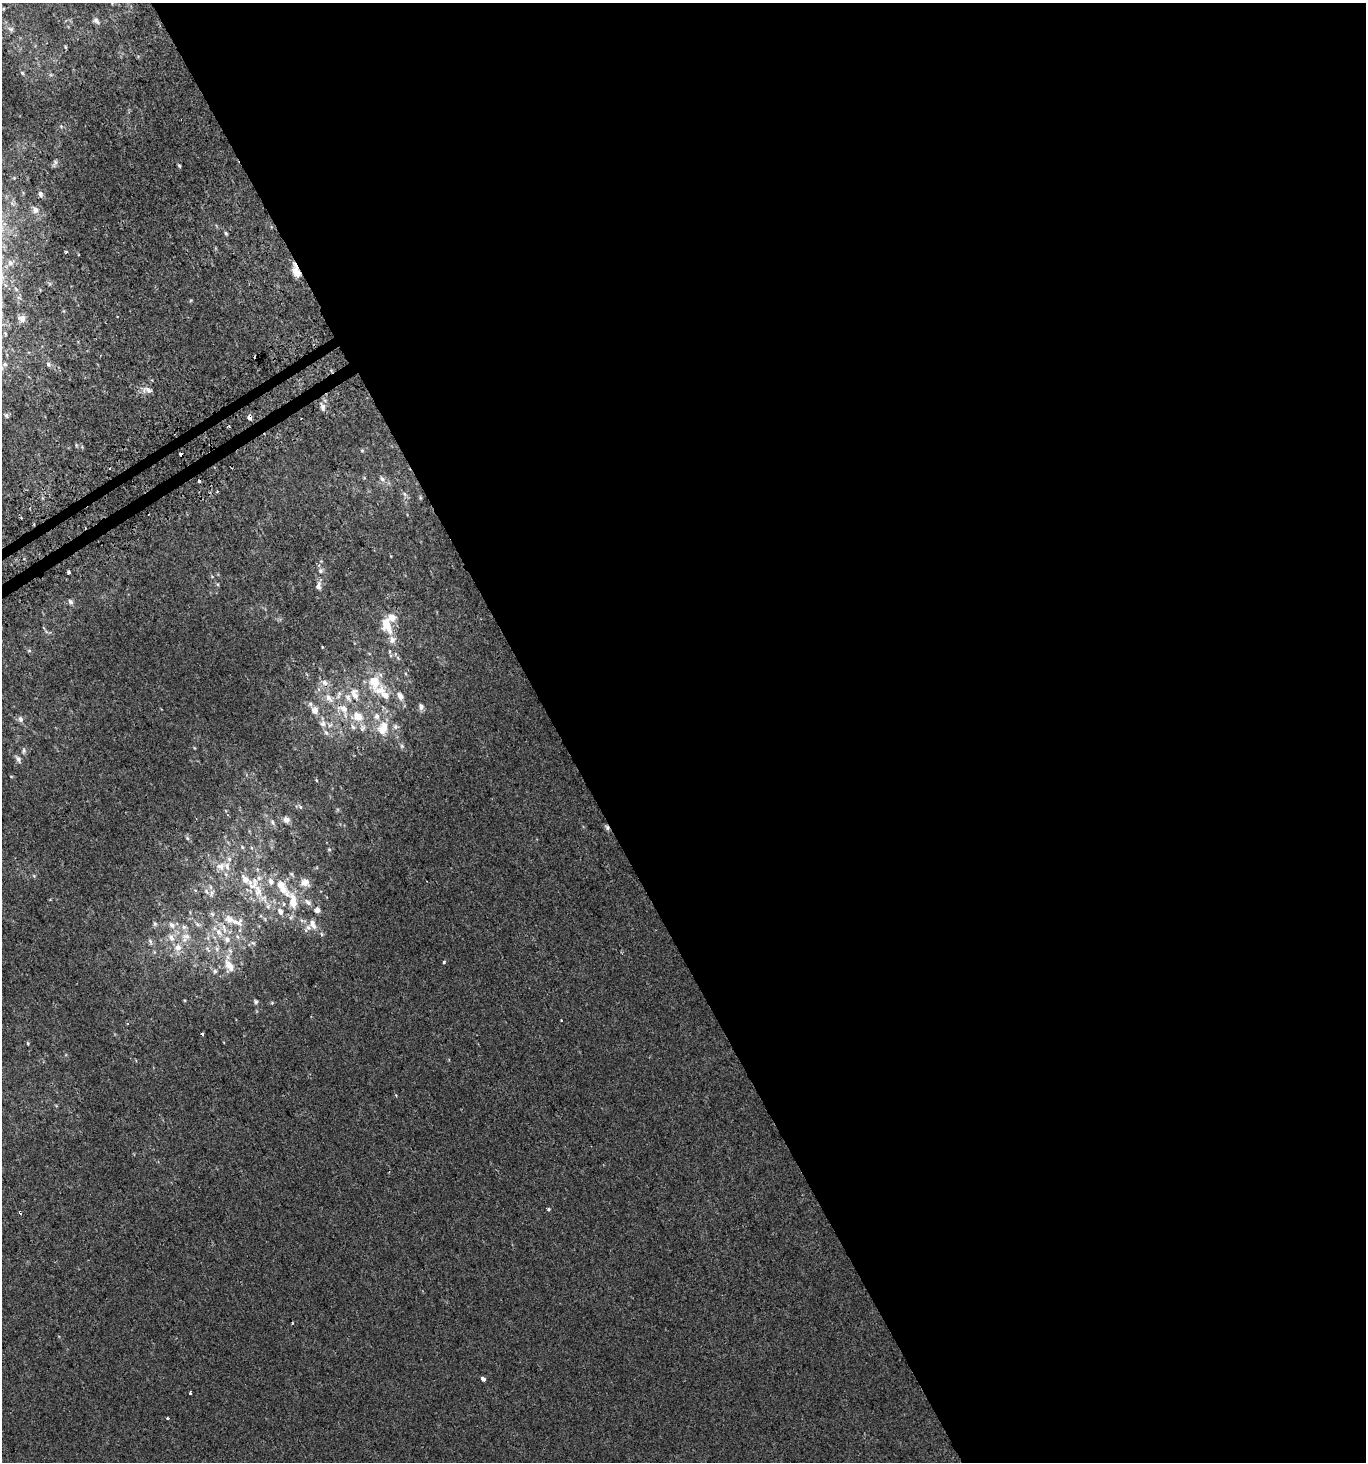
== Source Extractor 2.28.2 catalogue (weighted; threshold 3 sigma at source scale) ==
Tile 8 of 4 x 4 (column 4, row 2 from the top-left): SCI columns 4278-5641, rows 2944-4403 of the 5768 x 5893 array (HDU 1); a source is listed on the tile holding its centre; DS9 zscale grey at full resolution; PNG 1368 x 1464 px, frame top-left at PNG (2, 3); no overlay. Shown black and unused: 60% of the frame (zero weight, under 2 of 3 exposures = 2% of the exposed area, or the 3 px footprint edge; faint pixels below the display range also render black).
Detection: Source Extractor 2.28.2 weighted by HDU 2 'WHT'; one run over the whole footprint, this tile lists its part. Background 0.00131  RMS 0.0028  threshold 0.0126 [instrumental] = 3 sigma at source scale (4.5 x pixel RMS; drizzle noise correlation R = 1.50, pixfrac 1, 0.0396/0.0396 arcsec/px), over >= 5 px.
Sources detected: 119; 7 cosmic-ray / hot-pixel residue — not listed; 19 inside a brighter listed object's ellipse — not listed separately; the other 93 listed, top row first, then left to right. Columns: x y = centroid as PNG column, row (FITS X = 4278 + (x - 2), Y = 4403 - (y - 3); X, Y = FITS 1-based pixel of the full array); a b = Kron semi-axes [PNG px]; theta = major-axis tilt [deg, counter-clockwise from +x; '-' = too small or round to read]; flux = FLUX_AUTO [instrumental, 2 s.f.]
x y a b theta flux
3 9 5 4 - 0.31
96 21 9 6 -47 0.87
11 29 9 6 -15 0.81
65 47 4 4 - 0.33
22 73 6 4 -46 0.39
61 126 5 4 - 0.35
55 163 11 5 68 0.65
179 166 5 3 - 0.4
40 194 8 5 -73 0.9
35 210 8 7 - 1.6
226 233 5 4 - 0.43
10 263 9 7 -57 1.1
296 271 15 7 -67 3.4
22 318 9 8 - 1.2
48 364 6 6 - 0.63
147 390 16 8 -8 1.7
323 407 9 7 83 1.2
6 415 6 5 - 0.56
249 416 4 4 - 5
76 445 6 3 -72 0.32
362 450 6 4 -1 0.31
382 479 9 6 -59 0.99
217 491 4 3 - 0.43
405 494 7 5 -60 0.6
320 571 7 7 - 0.78
69 572 4 3 - 2
318 586 11 7 83 1.2
70 602 6 5 - 0.82
386 624 20 10 -71 6
322 647 4 3 - 0.21
29 651 6 3 18 0.3
389 651 3 3 - 1.1
374 681 11 10 - 6.7
325 683 9 7 -26 1.5
355 694 18 10 -78 3.3
385 695 12 8 -38 2.2
400 696 8 5 -55 1.8
421 706 8 6 -85 0.95
343 709 22 14 -56 5.7
315 710 9 8 - 2
21 719 8 6 -68 0.88
323 723 9 9 - 1.5
362 728 10 7 69 1.2
383 728 19 12 69 5.2
326 733 8 5 -61 0.79
402 746 6 5 - 0.48
24 750 7 6 - 0.59
18 759 8 5 -59 0.93
316 780 4 3 - 0.24
300 807 7 5 -53 0.57
286 820 9 8 - 1.3
272 822 8 5 -62 0.7
187 838 6 5 - 0.44
242 847 5 4 - 0.36
329 850 5 4 - 0.33
221 866 13 11 3 2.3
292 874 6 4 -71 0.39
245 879 12 8 -56 2.2
271 881 10 8 -77 1.4
305 882 11 9 -12 2.1
206 891 8 5 -61 0.91
258 891 20 11 -80 4.5
293 901 28 12 -68 6.2
308 902 10 6 -39 1.1
268 906 7 4 73 0.51
317 910 6 5 - 1.3
280 912 8 6 -62 1.2
229 919 20 9 -24 3.1
155 924 6 4 -45 0.45
197 924 9 4 -36 0.71
313 924 14 8 -60 2
172 925 10 7 -47 1.5
184 927 6 6 - 0.78
219 932 12 7 -51 2.2
186 936 12 9 -11 2.1
238 937 6 4 -70 0.43
171 938 12 7 -63 1.8
150 941 9 5 -64 0.68
253 943 6 4 -18 0.39
178 948 10 9 - 2.3
217 949 6 6 - 0.72
444 962 3 3 - 0.47
229 966 18 10 -55 3.6
215 971 7 6 - 0.6
256 1002 6 5 - 0.59
272 1003 5 4 - 0.28
202 1034 4 3 - 0.91
28 1043 5 3 - 0.27
549 1209 4 4 - 0.32
292 1323 3 3 - 0.46
483 1379 4 3 - 2.2
190 1393 3 3 - 0.41
168 1418 3 2 - 0.4
Overlapping masked pixels (flux is a lower limit): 2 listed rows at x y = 296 271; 249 416
Unlisted compact peaks at least as high as the median listed source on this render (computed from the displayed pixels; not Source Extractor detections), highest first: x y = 66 252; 561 1020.